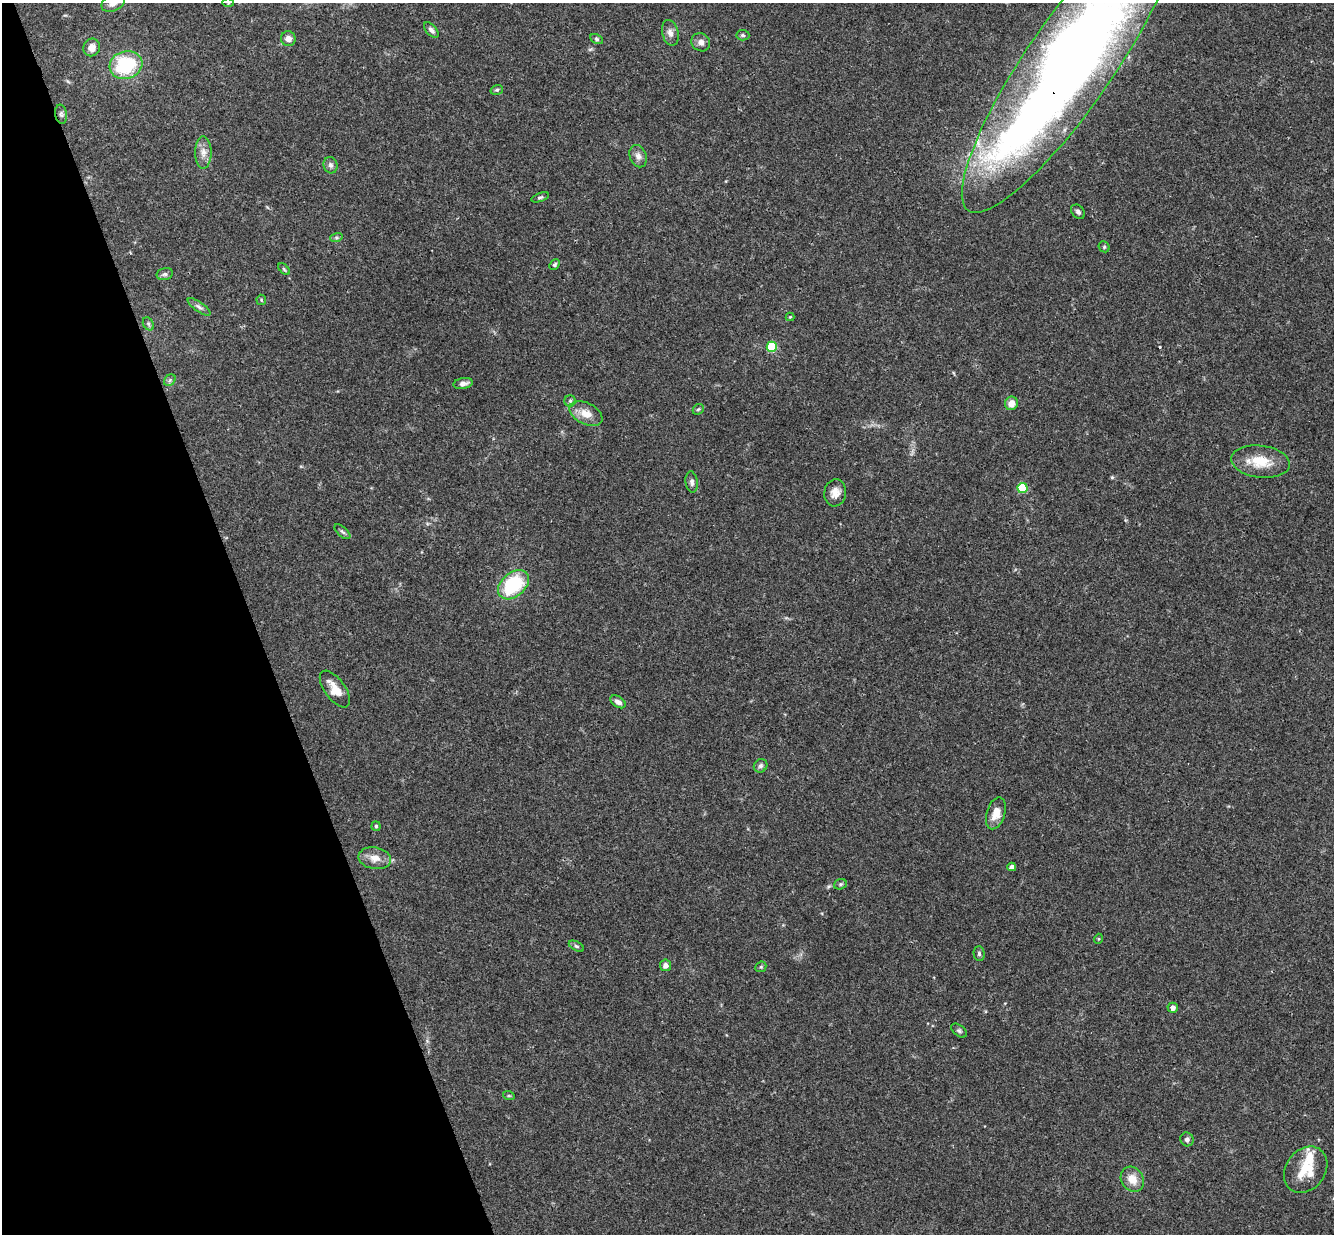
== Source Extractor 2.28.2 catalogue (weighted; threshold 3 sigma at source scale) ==
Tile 5 of 4 x 4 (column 1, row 2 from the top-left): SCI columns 58-1389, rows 2758-3989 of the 5439 x 5389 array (HDU 1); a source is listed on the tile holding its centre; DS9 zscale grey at full resolution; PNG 1336 x 1236 px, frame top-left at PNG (2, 3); each listed source drawn as its Kron ellipse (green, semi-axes under 4 px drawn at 4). Shown black and unused: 19% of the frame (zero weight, under 3 of 4 exposures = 6% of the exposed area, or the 3 px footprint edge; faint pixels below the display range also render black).
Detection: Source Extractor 2.28.2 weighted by HDU 2 'WHT'; one run over the whole footprint, this tile lists its part. Background 0.0454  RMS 0.0027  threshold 0.0124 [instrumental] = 3 sigma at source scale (4.5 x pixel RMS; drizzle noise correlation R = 1.50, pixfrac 1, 0.05/0.05 arcsec/px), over >= 5 px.
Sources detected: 62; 1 inside a brighter object's white glare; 1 cosmic-ray / hot-pixel residue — neither listed nor drawn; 1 inside a brighter listed object's ellipse — not listed separately; the other 59 listed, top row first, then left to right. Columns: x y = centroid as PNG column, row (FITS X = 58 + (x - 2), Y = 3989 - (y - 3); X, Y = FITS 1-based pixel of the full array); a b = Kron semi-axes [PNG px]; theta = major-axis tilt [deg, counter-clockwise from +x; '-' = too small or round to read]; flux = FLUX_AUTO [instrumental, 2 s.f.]
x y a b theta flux
113 3 12 8 26 2
228 3 6 4 -2 0.26
431 30 9 5 -47 0.84
670 33 13 8 -76 1.6
743 35 6 5 - 0.51
288 39 7 7 - 1.4
597 39 7 4 -28 0.48
701 42 10 8 -35 1.4
92 47 9 8 - 2.1
1070 63 179 44 55 360
126 65 16 14 18 18
497 90 6 4 19 0.46
61 114 9 6 -80 0.77
203 153 16 8 -90 2.2
638 156 11 8 -68 1.5
331 165 8 7 - 0.93
540 197 9 3 19 0.49
1078 212 8 6 -47 0.72
336 238 6 4 18 0.44
1104 247 6 5 - 0.38
555 265 6 4 47 0.45
284 269 7 4 -46 0.43
165 274 8 6 13 0.69
261 300 5 5 - 0.32
199 307 13 4 -35 0.96
790 317 4 4 - 0.24
148 324 7 5 -61 0.55
772 347 5 5 - 15
170 380 6 5 - 0.56
463 383 10 5 9 1.3
570 401 6 5 - 0.5
1011 403 7 6 - 2.3
698 409 6 5 - 0.43
586 414 17 10 -27 3.5
1261 462 29 16 -7 7.3
692 482 10 6 -82 0.94
1022 488 5 5 - 14
835 493 13 11 81 2.4
342 532 9 5 -41 0.62
514 585 18 12 40 19
335 689 21 10 -54 4.1
618 702 8 5 -32 1.2
761 766 7 6 - 0.7
996 813 16 9 73 3.1
376 826 5 4 - 0.38
375 858 16 11 -9 2.8
1012 867 4 4 - 2.4
840 884 6 5 - 0.49
1098 939 5 3 - 0.24
576 946 8 4 -27 0.49
979 954 7 5 -88 0.54
665 965 6 5 - 1.4
761 967 6 5 - 0.4
1173 1008 5 5 - 1.3
959 1031 9 5 -37 0.58
509 1096 6 3 -18 0.29
1187 1139 7 6 - 0.76
1306 1170 25 19 52 8.3
1132 1179 13 11 -53 3.6
Overlapping masked pixels (flux is a lower limit): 1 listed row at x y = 1070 63
Isophote crosses this tile's border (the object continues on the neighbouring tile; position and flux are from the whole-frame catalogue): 3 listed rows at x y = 113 3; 228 3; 1070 63